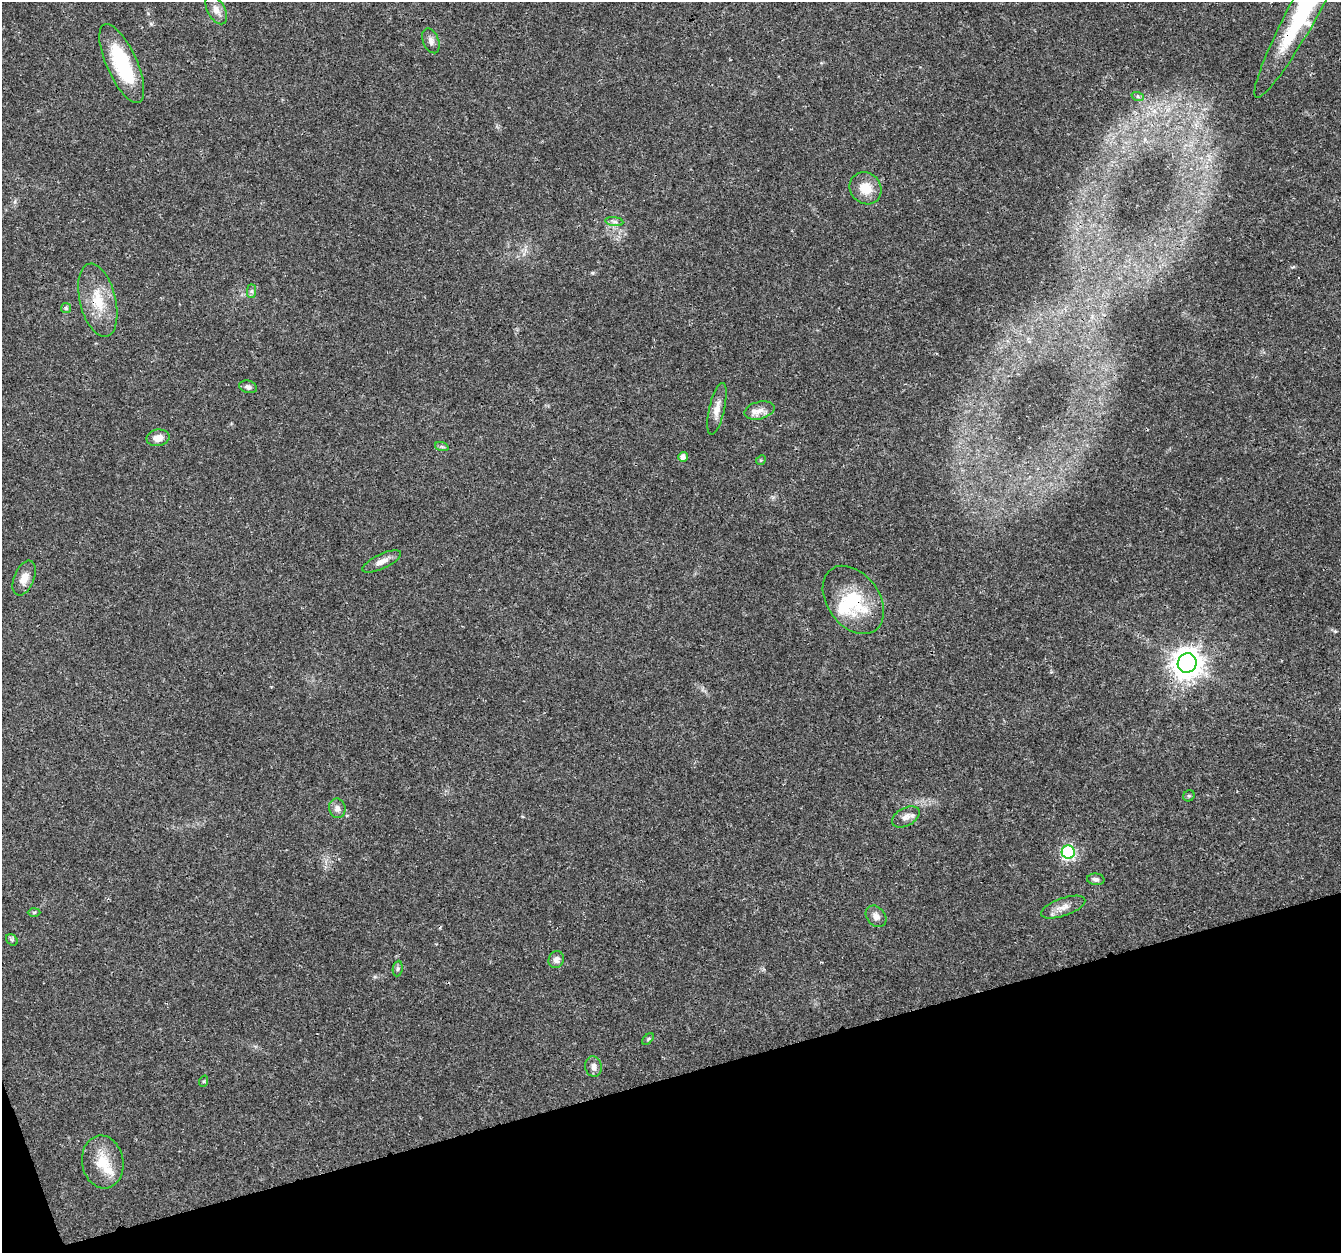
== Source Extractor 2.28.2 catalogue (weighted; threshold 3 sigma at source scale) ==
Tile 14 of 4 x 4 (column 2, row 4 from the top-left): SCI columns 1340-2678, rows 116-1366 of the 5357 x 5182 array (HDU 1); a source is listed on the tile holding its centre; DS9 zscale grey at full resolution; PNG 1343 x 1255 px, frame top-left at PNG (2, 2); each listed source drawn as its Kron ellipse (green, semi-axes under 4 px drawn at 4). Shown black and unused: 14% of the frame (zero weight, under 3 of 4 exposures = <1% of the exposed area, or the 3 px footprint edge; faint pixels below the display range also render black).
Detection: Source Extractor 2.28.2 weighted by HDU 2 'WHT'; one run over the whole footprint, this tile lists its part. Background 0.026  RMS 0.0019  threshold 0.00871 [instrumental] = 3 sigma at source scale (4.5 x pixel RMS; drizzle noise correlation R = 1.50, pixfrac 1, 0.0396/0.0396 arcsec/px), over >= 5 px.
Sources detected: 38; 2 inside a brighter listed object's ellipse — not listed separately; the other 36 listed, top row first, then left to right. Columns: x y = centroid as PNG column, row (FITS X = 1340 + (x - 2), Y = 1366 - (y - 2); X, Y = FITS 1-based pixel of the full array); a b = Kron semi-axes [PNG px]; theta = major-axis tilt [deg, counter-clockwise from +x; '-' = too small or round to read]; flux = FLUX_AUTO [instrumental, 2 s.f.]
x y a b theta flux
1307 5 105 15 61 27
216 10 16 8 -60 1.6
431 41 13 7 -68 0.95
122 64 43 15 -66 14
1138 97 6 4 -19 0.35
866 188 17 15 -46 3.6
614 222 9 4 -8 0.54
252 291 7 4 89 0.36
98 300 37 18 -76 6.3
66 308 5 5 - 0.3
248 387 9 6 -17 0.65
717 409 26 7 77 2
759 410 15 8 14 1.6
158 438 11 8 9 1.7
442 447 7 4 -19 0.35
683 457 5 4 - 0.94
761 460 5 4 - 0.23
382 561 21 7 25 1.6
24 578 18 10 67 2
853 600 38 26 -54 11
1187 663 10 9 - 270
1189 796 6 5 - 0.32
337 808 10 8 -73 1
906 817 15 9 28 1.2
1068 852 6 6 - 27
1096 879 9 5 -5 0.61
1063 907 23 9 19 1.7
34 912 6 4 2 0.26
876 916 12 9 -49 1.1
12 940 6 5 - 0.33
556 960 9 7 69 0.85
398 969 8 5 83 0.41
648 1039 7 4 45 0.29
593 1067 10 8 -82 0.99
204 1081 6 3 71 0.22
103 1162 26 20 -81 5.3
Overlapping masked pixels (flux is a lower limit): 4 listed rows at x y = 1307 5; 98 300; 853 600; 1187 663
Isophote crosses this tile's border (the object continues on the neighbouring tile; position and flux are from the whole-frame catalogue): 1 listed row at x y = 1307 5